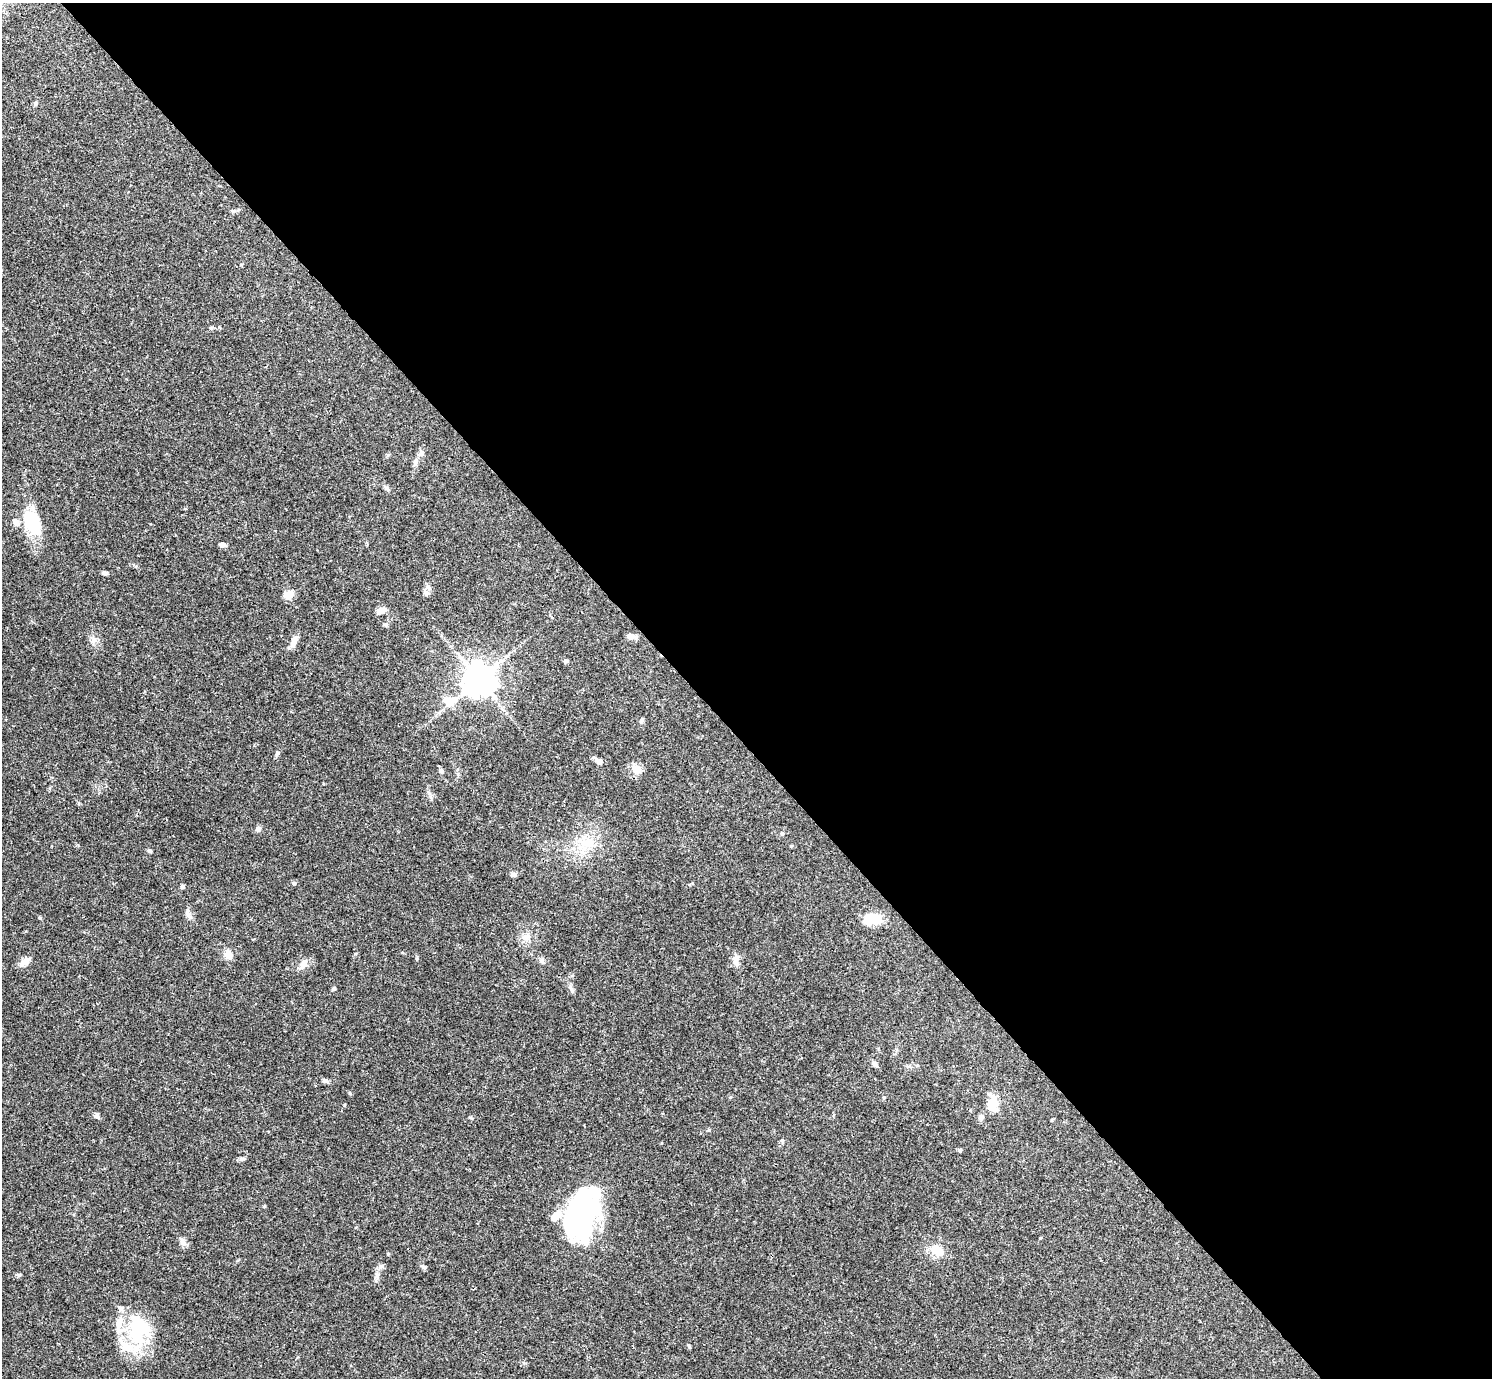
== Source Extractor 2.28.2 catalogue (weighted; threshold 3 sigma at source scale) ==
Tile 8 of 4 x 4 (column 4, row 2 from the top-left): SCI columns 4469-5958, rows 2909-4284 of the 5961 x 5958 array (HDU 1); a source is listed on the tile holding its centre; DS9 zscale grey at full resolution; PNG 1494 x 1380 px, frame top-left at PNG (2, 3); no overlay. Shown black and unused: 54% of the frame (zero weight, under 3 of 4 exposures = <1% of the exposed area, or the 3 px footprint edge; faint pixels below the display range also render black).
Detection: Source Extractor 2.28.2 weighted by HDU 2 'WHT'; one run over the whole footprint, this tile lists its part. Background 0.0408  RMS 0.0026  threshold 0.0118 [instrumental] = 3 sigma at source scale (4.5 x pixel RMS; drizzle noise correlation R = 1.50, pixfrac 1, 0.05/0.05 arcsec/px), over >= 5 px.
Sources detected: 65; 3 inside a brighter object's white glare — not listed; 6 inside a brighter listed object's ellipse — not listed separately; the other 56 listed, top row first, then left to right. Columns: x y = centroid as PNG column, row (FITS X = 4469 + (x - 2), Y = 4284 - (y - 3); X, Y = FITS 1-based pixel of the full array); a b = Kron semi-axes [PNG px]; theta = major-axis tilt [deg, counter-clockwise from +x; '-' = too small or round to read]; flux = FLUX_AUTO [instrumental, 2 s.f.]
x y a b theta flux
35 103 6 5 - 0.46
233 211 6 5 - 0.45
211 328 6 4 18 0.33
421 453 8 7 - 0.91
415 461 10 7 74 0.96
386 488 10 4 -45 0.59
32 522 35 19 -63 11
222 545 7 5 -11 0.92
105 573 6 5 - 0.64
428 587 9 6 -46 0.92
289 595 10 7 24 3.2
381 611 13 6 25 1.6
631 636 10 6 -4 1.6
294 642 15 7 67 1.8
565 661 6 5 - 0.5
479 679 10 10 - 390
448 700 13 10 -24 3.5
641 720 7 5 70 0.56
277 753 6 5 - 0.45
598 760 12 5 -30 1.3
635 768 14 11 -33 2.1
441 771 7 5 -36 0.65
258 829 7 6 - 0.81
782 833 5 4 - 0.32
588 843 24 14 -10 6.3
150 851 6 4 -14 0.41
514 874 6 6 - 0.65
294 883 5 4 - 0.36
182 886 5 4 - 0.54
188 914 13 5 -77 0.98
39 917 5 3 - 0.27
875 918 22 13 -26 4.4
526 937 11 8 -66 1.5
228 954 13 9 -83 1.7
417 959 6 3 -90 0.3
542 960 7 5 75 0.64
736 960 16 8 88 1.6
25 961 13 8 29 2
303 964 15 8 70 1.7
333 989 5 4 - 0.37
571 989 9 4 -71 0.58
874 1063 7 6 - 0.79
324 1081 7 4 45 0.44
884 1098 5 4 - 0.31
993 1104 20 13 -88 3.8
97 1115 8 5 -87 0.6
981 1117 7 7 - 0.77
960 1151 5 4 - 0.34
582 1212 52 26 72 58
183 1243 9 7 -27 1.1
936 1250 17 11 -40 4.3
380 1267 8 6 68 0.82
423 1267 6 5 - 0.52
121 1308 7 7 - 0.85
137 1337 30 18 -52 12
689 1347 6 3 -54 0.29
Unlisted compact peaks at least as high as the median listed source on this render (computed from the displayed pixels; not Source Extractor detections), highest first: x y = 241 1159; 19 1275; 709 1130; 264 1206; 355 954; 93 641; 344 1105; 470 1117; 350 1093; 79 803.